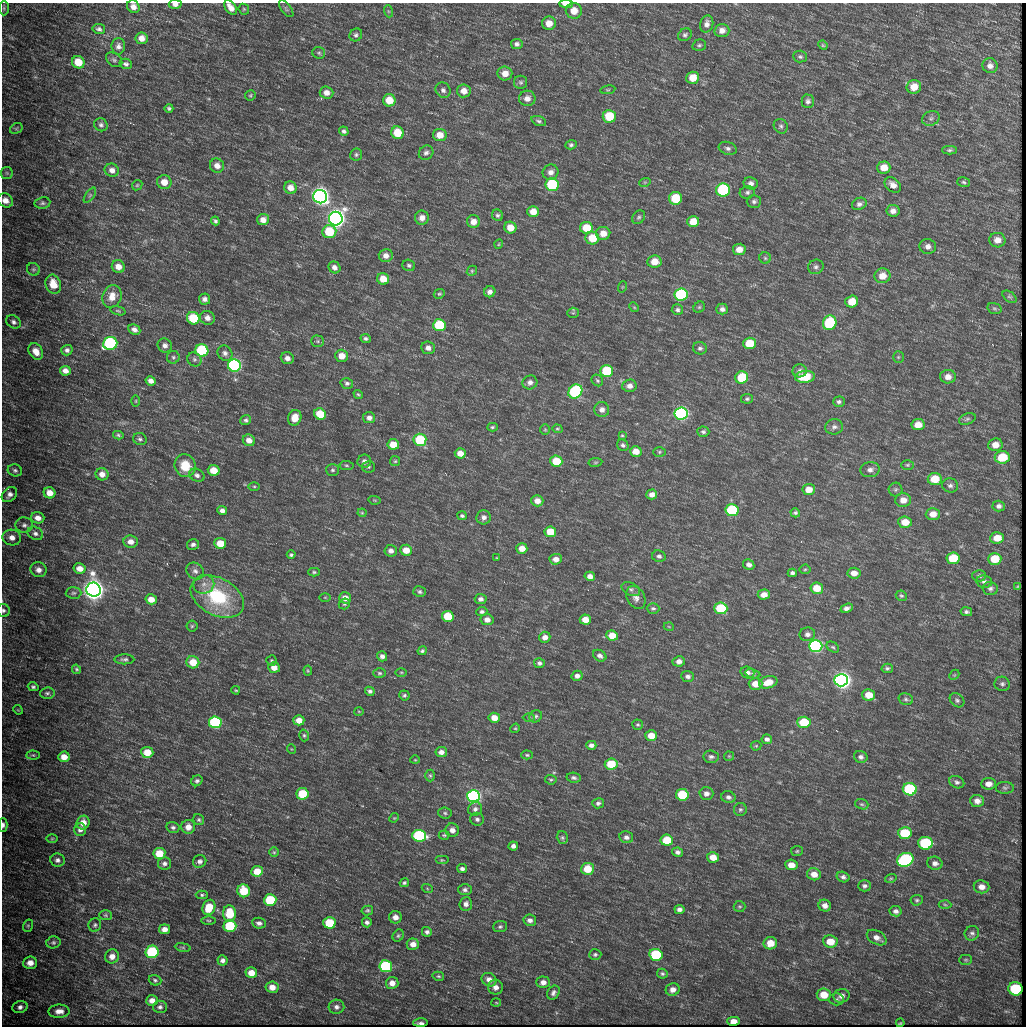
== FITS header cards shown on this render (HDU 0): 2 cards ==
NAXIS1  =                 1024
NAXIS2  =                 1024

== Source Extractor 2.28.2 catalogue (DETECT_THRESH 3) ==
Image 1024 x 1024 px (HDU 0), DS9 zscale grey, 1 PNG px = 1 image px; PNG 1028 x 1028 px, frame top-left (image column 1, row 1024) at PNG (2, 3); each listed source drawn as its Kron ellipse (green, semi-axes under 4 px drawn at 4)
Background 707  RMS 9.9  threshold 29.6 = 3 sigma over >= 5 px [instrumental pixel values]
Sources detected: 464; all 464 listed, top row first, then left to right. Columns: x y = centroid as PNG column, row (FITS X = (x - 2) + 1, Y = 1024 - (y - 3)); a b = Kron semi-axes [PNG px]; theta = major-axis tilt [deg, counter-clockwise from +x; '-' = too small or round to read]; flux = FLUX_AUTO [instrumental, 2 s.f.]
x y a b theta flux
175 4 6 4 -1 2.8e+03
566 4 6 3 -1 5.8e+03
133 7 7 6 - 3.9e+03
231 7 8 5 -53 4.8e+03
4 8 7 5 -90 1.2e+03
244 9 6 5 - 8.6e+02
286 9 10 5 -53 1.4e+03
388 11 6 4 -71 9.1e+02
574 11 8 8 - 7.7e+03
549 23 7 7 - 6.3e+03
707 24 9 6 74 3.3e+03
99 29 6 5 - 1.7e+03
722 30 7 6 - 4.1e+03
356 35 7 6 - 1.6e+03
685 35 7 6 - 1.6e+03
142 38 6 6 - 4.5e+03
517 44 6 5 - 1.9e+03
699 45 7 5 16 1.3e+03
823 45 5 4 - 7.9e+02
118 46 8 6 89 2.9e+03
319 53 6 6 - 1.3e+03
800 57 7 6 - 1.4e+03
114 60 9 6 -36 1.6e+03
78 62 6 6 - 1.1e+04
126 64 6 5 - 1.7e+03
990 66 8 7 - 3.1e+03
505 73 7 7 - 6.1e+03
693 78 6 6 - 9.0e+03
521 82 7 6 - 1.4e+03
914 87 7 7 - 7.4e+03
443 90 8 7 - 2.4e+03
608 90 7 3 8 8.7e+02
464 91 7 6 - 5.3e+03
326 93 7 6 - 4.0e+03
250 95 5 5 - 1.0e+03
527 98 8 7 - 4.3e+03
389 100 6 6 - 1.1e+04
808 101 7 6 - 2.1e+03
169 108 4 3 - 1.3e+03
609 116 6 6 - 2.1e+04
931 118 9 7 25 2.1e+03
539 121 8 4 -20 1.5e+03
101 125 7 6 - 1.8e+03
781 126 7 6 - 1.7e+03
16 128 7 5 30 1.1e+03
344 131 5 4 - 1.6e+03
397 133 6 6 - 1.4e+04
440 135 6 6 - 7.3e+03
571 145 5 4 - 1.3e+03
728 148 9 6 -18 2.3e+03
950 150 7 4 1 1.3e+03
426 153 8 6 43 2.1e+03
356 155 6 6 - 1.4e+03
217 166 7 7 - 4.8e+03
884 168 7 6 - 8.3e+03
112 170 7 6 - 3.8e+03
551 172 8 7 - 3.7e+03
7 173 6 5 - 1.3e+03
164 182 7 7 - 7.2e+03
645 182 6 3 18 7.3e+02
963 182 6 4 -17 1.3e+03
751 183 7 6 - 2.4e+03
137 185 6 4 44 8.9e+02
552 185 6 6 - 5.0e+04
893 185 9 6 -41 5.1e+03
290 188 6 6 - 5.3e+03
723 190 7 6 - 7.3e+04
747 192 7 6 - 1.7e+03
90 195 9 4 54 1.4e+03
320 197 7 6 - 6.6e+05
675 198 6 6 - 2.0e+04
5 200 8 6 -30 5.2e+03
754 201 7 6 - 1.9e+03
42 203 8 5 8 1.7e+03
859 204 8 6 27 2.4e+03
893 211 6 6 - 3.4e+03
533 212 6 5 - 7.6e+03
498 215 6 5 - 1.4e+03
639 217 7 6 - 1.4e+03
422 218 7 7 - 4.3e+03
336 219 7 7 - 7.5e+05
263 220 6 5 - 4.3e+03
215 221 4 3 - 1.3e+03
473 222 6 6 - 5.2e+03
693 222 6 5 - 1.0e+04
510 228 6 6 - 8.6e+03
586 228 6 6 - 1.6e+04
329 232 7 6 - 2.6e+04
603 233 7 6 - 6.9e+03
592 238 7 6 - 1.4e+04
997 240 8 7 - 4.8e+03
499 244 5 3 - 5.7e+02
928 246 8 7 - 3.2e+03
739 249 6 5 - 5.8e+03
386 256 7 6 - 3.9e+03
765 258 6 5 - 1.1e+03
654 261 7 6 - 8.4e+03
409 265 6 5 - 1.3e+03
118 267 6 6 - 5.6e+03
334 267 6 5 - 2.9e+03
816 267 8 7 - 2.0e+03
33 269 7 6 - 1.4e+03
472 271 5 4 - 9.3e+02
882 276 8 7 - 7.5e+03
383 279 6 5 - 9.1e+03
53 284 10 7 -72 1.1e+04
622 287 6 3 71 5.6e+02
490 292 6 5 - 2.8e+03
439 294 6 4 27 9.7e+02
681 294 7 6 - 8.6e+04
112 296 11 9 70 8.0e+03
1009 297 8 5 -36 1.1e+03
205 299 5 5 - 2.6e+03
852 302 6 6 - 1.0e+04
634 307 5 4 - 6.5e+02
699 307 6 5 - 9.5e+02
994 308 7 5 -17 1.1e+03
722 309 6 5 - 2.7e+03
677 310 6 5 - 1.7e+03
118 311 8 4 -14 9.9e+02
573 313 5 5 - 9.4e+02
193 318 6 6 - 2.5e+04
207 318 7 7 - 3.7e+03
13 322 8 6 -34 2.4e+03
830 323 7 6 - 5.7e+04
439 325 6 6 - 3.9e+04
134 330 6 5 - 3.0e+03
366 338 5 4 - 1.5e+03
318 341 6 5 - 1.2e+03
110 343 7 6 - 1.0e+05
749 343 6 5 - 1.9e+04
165 345 7 7 - 2.9e+03
428 348 7 6 - 3.4e+03
700 348 7 6 - 1.7e+03
67 350 5 5 - 2.1e+03
36 351 9 6 -57 6.4e+03
202 351 6 6 - 6.7e+04
225 353 8 7 - 2.6e+03
342 356 6 6 - 6.9e+03
173 357 6 6 - 1.5e+03
898 357 5 5 - 1.1e+03
287 358 6 5 - 3.5e+03
194 359 7 6 - 1.9e+03
234 365 6 6 - 2.4e+05
65 371 5 5 - 4.0e+03
607 371 6 6 - 4.0e+04
800 371 7 6 - 2.2e+03
742 377 6 6 - 2.8e+04
805 377 10 6 5 1.8e+04
948 377 8 6 1 4.9e+03
597 380 6 5 - 1.2e+03
151 381 5 4 - 3.1e+03
530 382 7 7 - 3.0e+03
347 383 6 5 - 1.6e+03
629 386 7 6 - 3.8e+03
575 391 7 6 - 9.5e+04
358 394 5 3 - 8.8e+02
747 399 6 5 - 1.3e+03
136 401 6 4 89 7.4e+02
839 402 6 5 - 1.6e+03
602 409 7 7 - 3.6e+03
681 413 6 6 - 2.4e+05
320 414 6 5 - 1.9e+04
295 418 8 6 73 9.4e+03
369 418 6 5 - 2.8e+03
967 419 9 5 21 1.7e+03
246 420 5 5 - 1.5e+03
918 425 6 5 - 7.5e+03
492 427 5 4 - 1.1e+03
834 427 9 7 8 2.5e+03
557 429 5 4 - 8.1e+02
545 430 5 5 - 7.9e+02
703 432 6 5 - 1.6e+03
118 435 5 3 - 1.1e+03
622 435 4 4 - 7.6e+02
140 439 7 6 - 1.5e+03
249 440 6 5 - 5.3e+03
420 440 6 6 - 3.5e+04
393 444 6 5 - 1.1e+04
623 445 6 5 - 1.6e+03
995 445 7 6 - 6.0e+03
636 451 6 5 - 6.6e+03
659 452 6 5 - 1.0e+03
460 453 5 5 - 6.4e+03
1002 457 7 6 - 2.0e+04
364 461 7 6 - 2.9e+03
395 461 5 5 - 9.6e+02
556 461 6 5 - 1.9e+04
595 462 7 3 9 8.3e+02
346 465 7 4 -7 1.0e+03
907 465 6 4 0 1.0e+03
185 466 11 10 - 1.4e+04
368 467 6 5 - 1.2e+03
15 470 7 6 - 1.7e+03
214 470 6 5 - 1.1e+04
332 470 6 6 - 1.5e+03
870 470 10 7 7 3.3e+03
102 474 6 6 - 4.8e+03
197 475 8 6 -28 2.2e+03
935 479 7 6 - 1.5e+04
950 485 8 7 - 2.2e+03
254 486 5 3 - 8.3e+02
809 490 6 5 - 6.8e+03
895 490 7 6 - 1.5e+03
49 493 6 5 - 6.8e+03
652 494 5 5 - 3.7e+03
9 495 9 6 43 3.2e+03
374 500 6 4 -11 7.1e+02
903 500 8 7 - 6.0e+03
537 501 6 5 - 5.3e+03
999 506 6 5 - 2.2e+03
222 510 5 4 - 2.9e+03
732 510 6 6 - 5.6e+04
362 513 4 4 - 7.3e+02
795 513 5 4 - 1.3e+03
933 514 7 6 - 6.0e+03
462 516 5 4 - 1.2e+03
484 517 7 7 - 2.9e+03
38 518 7 5 -16 4.5e+03
905 522 7 6 - 9.0e+03
24 525 8 7 - 2.6e+03
550 532 6 5 - 1.4e+04
35 533 8 6 -28 2.4e+03
12 538 9 8 - 5.5e+03
997 538 7 5 4 8.5e+03
131 542 7 6 - 4.6e+03
220 543 6 5 - 1.2e+04
193 544 6 5 - 2.1e+03
522 548 5 5 - 6.9e+03
406 550 6 5 - 8.6e+03
391 551 6 6 - 3.3e+03
291 555 4 4 - 1.2e+03
659 556 7 6 - 2.0e+03
497 558 3 2 - 5.4e+02
953 558 7 6 - 2.0e+04
556 559 6 5 - 4.7e+03
995 559 7 6 - 1.6e+04
749 565 6 5 - 3.0e+03
80 568 6 5 - 5.9e+03
805 569 5 5 - 8.6e+02
38 570 8 7 - 3.9e+03
195 571 9 8 - 3.0e+03
314 572 5 4 - 9.6e+02
792 573 4 4 - 1.8e+03
854 573 6 5 - 5.3e+03
590 576 5 4 - 3.8e+03
979 576 7 6 - 1.7e+03
984 581 8 6 -8 2.2e+03
204 584 10 9 - 4.9e+03
1018 586 4 2 - 7.2e+02
817 588 6 6 - 1.2e+04
631 589 10 6 -26 2.1e+03
990 589 8 6 -2 1.9e+03
94 590 7 7 - 1.2e+06
420 592 6 5 - 1.4e+03
73 593 8 5 2 1.4e+03
764 595 6 5 - 5.3e+03
901 596 5 5 - 1.1e+03
217 597 28 18 -28 5.4e+04
325 597 6 4 -1 7.1e+02
636 597 12 8 -62 4.2e+03
345 598 6 5 - 5.8e+03
151 599 5 5 - 7.3e+03
481 599 6 5 - 2.5e+03
344 604 6 5 - 1.1e+03
653 608 6 5 - 1.4e+03
721 608 6 6 - 3.7e+04
847 608 6 4 21 2.6e+03
3 610 6 6 - 1.8e+03
482 612 5 4 - 1.6e+03
966 612 6 4 -11 1.5e+03
448 616 6 5 - 2.0e+04
487 620 6 5 - 4.7e+03
585 620 5 5 - 8.4e+03
192 626 5 5 - 9.6e+02
669 627 5 3 - 5.6e+02
807 634 8 6 10 2.6e+03
612 636 6 5 - 1.0e+04
545 637 6 5 - 4.1e+03
816 646 7 6 - 1.8e+05
833 647 7 5 -33 1.1e+03
422 651 4 4 - 1.2e+03
382 656 5 5 - 2.3e+03
600 656 7 5 -33 2.6e+03
124 659 10 5 0 1.7e+03
272 661 5 5 - 9.7e+02
679 661 6 5 - 3.3e+03
193 662 6 6 - 1.2e+04
539 663 5 5 - 1.7e+03
274 668 6 5 - 5.8e+03
887 668 5 4 - 1.3e+03
76 669 5 4 - 1.1e+03
308 671 5 4 - 8.3e+02
401 672 6 3 0 7.5e+02
380 673 6 4 -2 1.1e+03
747 673 7 5 -18 2.7e+03
753 674 7 4 -13 1.3e+03
954 675 6 4 44 9.1e+02
577 676 5 5 - 2.9e+03
688 676 6 5 - 2.2e+03
841 680 7 6 - 6.3e+05
768 682 9 6 16 1.0e+04
755 684 7 6 - 8.2e+03
1002 684 8 7 - 1.8e+03
33 687 5 4 - 1.4e+03
236 690 4 3 - 7.3e+02
370 691 5 4 - 1.7e+03
47 693 7 5 3 1.7e+03
404 695 5 5 - 1.2e+03
869 695 6 5 - 9.9e+03
906 699 7 5 -17 1.5e+03
957 700 8 6 -41 1.7e+03
18 710 5 4 - 7.0e+02
359 711 5 3 - 5.5e+02
536 716 6 5 - 1.4e+03
494 718 5 5 - 6.6e+03
529 718 6 4 1 9.0e+02
299 720 5 5 - 5.7e+03
215 722 6 6 - 1.1e+05
804 722 6 5 - 2.5e+04
638 725 5 5 - 9.8e+02
515 728 5 4 - 7.5e+02
304 735 6 4 -73 1.1e+03
651 736 6 5 - 9.6e+03
767 739 5 4 - 2.1e+03
591 745 5 4 - 2.4e+03
756 746 5 5 - 7.9e+02
291 749 5 3 - 5.3e+02
147 752 6 5 - 9.9e+03
441 752 6 5 - 3.4e+03
33 755 6 4 -1 9.9e+02
527 755 6 4 -1 1.1e+03
729 756 5 4 - 7.7e+02
64 757 5 5 - 7.0e+03
711 757 7 6 - 2.0e+03
861 757 7 6 - 2.3e+03
415 760 4 4 - 6.4e+02
611 764 6 5 - 1.7e+04
430 776 6 4 -88 9.8e+02
574 778 7 5 -9 1.6e+03
551 780 6 4 -6 1.0e+03
197 781 6 5 - 1.6e+03
957 782 8 6 -25 1.8e+03
988 784 7 5 4 4.3e+03
1005 788 9 6 0 1.5e+03
910 789 7 6 - 7.5e+04
706 793 7 6 - 3.3e+03
302 794 6 5 - 2.6e+04
682 795 6 5 - 3.6e+04
473 796 6 6 - 3.1e+05
728 797 7 6 - 2.3e+03
977 801 7 6 - 4.2e+03
598 803 6 5 - 1.8e+03
862 804 7 5 -19 1.4e+03
475 809 7 7 - 2.3e+03
740 810 6 6 - 1.4e+03
445 813 7 5 -5 1.4e+03
394 818 5 4 - 7.1e+02
477 819 7 6 - 1.9e+03
199 820 6 5 - 1.2e+03
83 823 7 6 - 6.9e+03
3 825 7 4 90 2.3e+03
173 827 6 5 - 1.8e+03
188 827 7 7 - 5.5e+03
80 830 6 6 - 2.8e+03
452 830 7 6 - 3.7e+03
905 833 7 6 - 3.0e+04
444 835 5 4 - 1.0e+03
419 836 7 6 - 1.0e+05
626 837 7 6 - 2.7e+03
562 838 6 5 - 1.3e+03
52 839 6 4 1 8.4e+02
667 840 6 5 - 1.9e+04
925 843 7 6 - 7.2e+04
513 846 5 4 - 2.6e+03
797 851 6 5 - 9.5e+02
274 852 5 5 - 9.1e+02
677 852 5 4 - 2.0e+03
159 853 6 5 - 1.4e+04
713 857 6 5 - 7.8e+03
57 860 7 6 - 2.4e+03
442 860 7 4 0 9.9e+02
905 860 8 6 22 1.1e+05
200 861 7 6 - 2.5e+03
164 863 6 6 - 2.2e+03
935 863 8 6 -13 3.3e+03
791 865 6 5 - 6.8e+03
462 869 5 4 - 2.1e+03
587 869 6 6 - 1.4e+04
257 871 6 5 - 9.8e+03
814 874 7 6 - 6.1e+03
843 877 6 5 - 2.1e+03
891 878 6 4 16 8.2e+02
404 883 5 4 - 1.2e+03
864 886 6 5 - 2.0e+03
982 887 8 6 -7 4.6e+03
427 888 5 3 - 6.6e+02
465 890 7 5 -1 2.0e+03
244 891 6 6 - 1.9e+04
202 895 6 4 1 1.1e+03
270 900 6 6 - 4.4e+04
917 900 6 5 - 1.3e+03
466 904 7 6 - 2.8e+03
945 905 6 4 -3 1.1e+03
825 906 6 6 - 3.6e+03
209 907 8 6 64 1.5e+04
740 907 6 5 - 1.0e+03
679 909 5 4 - 2.5e+03
367 910 6 5 - 1.2e+03
896 911 6 5 - 2.2e+03
229 913 8 6 -86 2.0e+04
105 915 6 5 - 1.1e+03
395 917 6 6 - 4.3e+03
209 920 7 3 -1 8.0e+02
530 920 6 5 - 2.8e+03
367 922 5 5 - 1.9e+03
259 923 7 5 -7 2.5e+03
329 923 6 6 - 2.9e+04
95 925 7 6 - 1.5e+03
28 926 6 5 - 9.8e+02
230 926 6 6 - 3.6e+04
500 927 7 5 4 1.4e+03
165 929 5 5 - 4.3e+03
427 932 5 5 - 2.0e+03
972 933 7 7 - 2.1e+03
398 936 6 5 - 1.1e+03
877 938 11 6 -29 4.2e+03
53 942 7 6 - 1.5e+03
830 942 7 6 - 1.2e+04
770 943 7 6 - 9.0e+03
413 944 6 5 - 4.8e+03
183 947 8 4 -9 1.0e+03
152 952 6 6 - 6.0e+04
595 954 6 5 - 1.3e+03
656 955 6 6 - 5.6e+04
112 956 7 7 - 5.1e+03
223 960 5 5 - 2.2e+03
966 960 6 5 - 1.0e+03
30 963 7 6 - 5.4e+03
386 966 6 6 - 7.4e+04
251 973 6 5 - 7.0e+03
662 974 5 4 - 1.4e+03
438 976 6 4 -14 9.7e+02
155 980 6 5 - 1.3e+03
489 980 8 6 -33 4.2e+03
543 982 7 6 - 3.9e+03
392 983 6 6 - 4.8e+03
272 987 6 5 - 5.7e+03
495 987 7 7 - 3.9e+03
1015 989 7 6 - 4.7e+04
673 990 7 6 - 4.1e+03
553 993 7 5 57 2.1e+03
824 995 7 6 - 1.1e+04
841 996 8 7 - 3.5e+03
837 999 7 6 - 1.4e+03
152 1000 6 5 - 4.6e+03
496 1003 5 3 - 6.0e+02
20 1007 8 6 16 2.8e+03
160 1007 7 6 - 2.0e+03
336 1007 8 7 - 2.7e+03
59 1011 10 7 1 4.9e+03
733 1021 6 4 -2 1.8e+03
420 1023 7 2 1 2.4e+03
900 1023 4 2 - 7.0e+02
At the frame edge (FLAGS 8, measured only in part): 7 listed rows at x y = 175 4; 566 4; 133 7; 231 7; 5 200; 3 610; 3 825